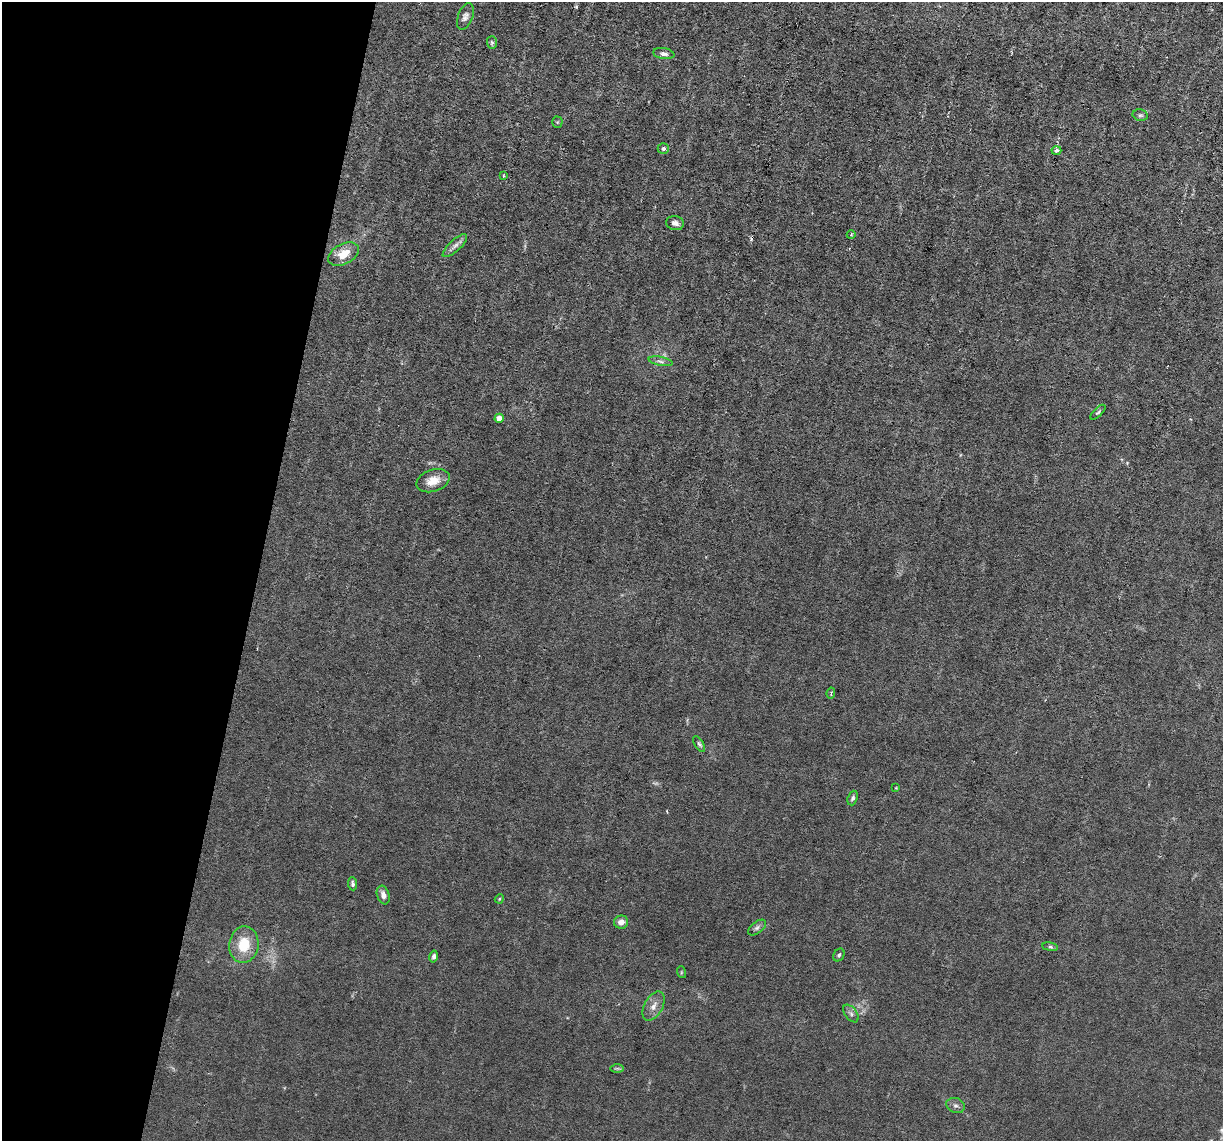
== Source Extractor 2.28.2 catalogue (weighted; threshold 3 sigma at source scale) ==
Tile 9 of 4 x 4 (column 1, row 3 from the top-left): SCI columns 1-1221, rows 1375-2513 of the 4883 x 4908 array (HDU 1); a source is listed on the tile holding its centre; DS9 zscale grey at full resolution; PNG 1225 x 1143 px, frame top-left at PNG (2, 2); each listed source drawn as its Kron ellipse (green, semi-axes under 4 px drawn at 4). Shown black and unused: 21% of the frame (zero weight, under 3 of 6 exposures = <1% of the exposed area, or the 3 px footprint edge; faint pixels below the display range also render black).
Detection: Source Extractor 2.28.2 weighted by HDU 2 'WHT'; one run over the whole footprint, this tile lists its part. Background 0.0122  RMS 0.0026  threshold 0.0108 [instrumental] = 3 sigma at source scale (4.09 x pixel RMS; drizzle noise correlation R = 1.36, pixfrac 0.8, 0.05/0.05 arcsec/px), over >= 5 px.
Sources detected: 36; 1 too faint to see at this stretch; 1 cosmic-ray / hot-pixel residue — neither listed nor drawn; the other 34 listed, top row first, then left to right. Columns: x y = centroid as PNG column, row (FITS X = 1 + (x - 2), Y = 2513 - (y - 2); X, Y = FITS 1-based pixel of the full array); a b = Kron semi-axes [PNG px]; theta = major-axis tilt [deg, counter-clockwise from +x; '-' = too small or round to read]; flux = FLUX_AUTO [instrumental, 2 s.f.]
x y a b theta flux
465 17 14 7 68 1.2
492 42 6 5 - 0.43
664 54 11 5 -9 0.87
1140 115 8 5 -12 0.51
557 122 5 5 - 0.34
663 149 6 5 - 0.76
1056 151 5 4 - 1.3
503 176 4 2 - 0.23
675 223 9 7 -13 1.1
851 235 4 3 - 0.2
455 246 16 6 42 1.2
344 254 16 10 27 4.6
661 361 12 4 -11 0.73
1098 412 9 4 44 0.42
499 418 4 4 - 2.6
433 481 17 11 18 3.3
831 693 5 4 - 0.38
699 744 9 3 -57 0.46
896 788 3 2 - 0.18
853 798 7 5 69 0.6
353 884 6 4 -83 0.55
383 895 9 6 -72 1.4
499 899 5 3 - 0.24
621 922 7 6 - 1.6
757 928 11 5 37 0.72
244 945 18 14 82 7
1050 947 8 4 -8 0.42
839 955 7 5 59 0.48
434 957 6 4 77 0.64
681 972 6 4 -73 0.27
654 1006 16 9 61 2
851 1013 10 6 -53 0.75
617 1068 7 4 0 0.42
956 1105 9 7 -22 0.84